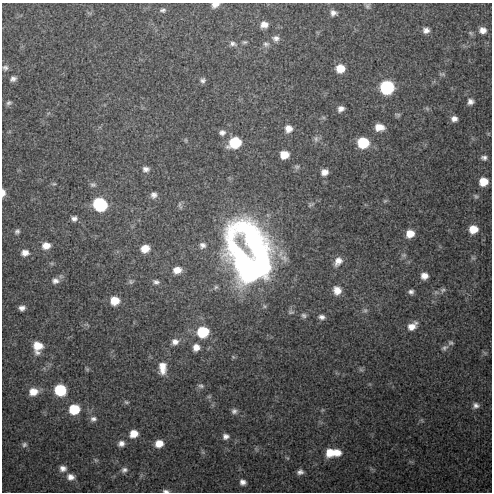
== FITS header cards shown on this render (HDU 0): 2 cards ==
NAXIS1  =                  490 / Axis length
NAXIS2  =                  490 / Axis length

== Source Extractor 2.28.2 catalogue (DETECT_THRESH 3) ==
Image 490 x 490 px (HDU 0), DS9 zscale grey, 1 PNG px = 1 image px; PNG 494 x 494 px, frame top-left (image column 1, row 490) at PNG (2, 3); no overlay
Background 32.8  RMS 1.7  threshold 5.14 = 3 sigma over >= 5 px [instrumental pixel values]
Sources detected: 107; all 107 listed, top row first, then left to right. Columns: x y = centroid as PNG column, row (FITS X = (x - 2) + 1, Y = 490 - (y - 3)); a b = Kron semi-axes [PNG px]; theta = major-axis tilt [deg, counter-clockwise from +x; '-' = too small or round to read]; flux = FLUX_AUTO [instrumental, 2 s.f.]
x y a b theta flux
215 5 8 5 15 670
367 6 7 6 - 280
163 10 8 6 5 270
333 13 9 7 -12 530
264 25 7 6 - 880
426 30 7 6 - 600
483 30 8 7 - 780
276 38 10 8 -12 550
244 42 7 5 1 200
233 44 11 7 -10 520
266 44 9 8 - 390
5 68 8 7 - 350
340 68 8 8 - 1700
442 74 9 5 -14 220
13 79 7 6 - 440
203 80 6 6 - 340
387 87 9 8 - 15000
470 101 8 7 - 510
9 103 7 5 37 280
427 108 7 6 - 190
341 109 7 6 - 550
397 115 8 5 -16 210
454 119 7 6 - 580
379 127 9 7 -7 1200
288 129 7 7 - 900
222 132 8 7 - 460
316 139 10 6 -90 370
235 143 9 8 - 5700
363 143 8 8 - 5600
284 155 7 6 - 1700
484 158 8 5 -8 380
297 167 7 5 1 240
146 169 8 7 - 470
324 172 7 6 - 750
483 182 7 7 - 1900
54 184 6 4 6 150
93 185 8 6 12 270
3 193 8 4 90 760
154 195 7 7 - 470
476 196 8 6 -26 230
385 201 7 5 43 190
100 204 10 8 -37 11000
311 204 11 5 27 260
180 205 11 4 -75 230
74 218 5 5 - 400
473 229 8 7 - 1800
17 231 8 6 56 320
410 234 8 8 - 1500
202 245 8 7 - 460
46 246 9 8 - 1100
145 249 8 7 - 1300
25 253 9 8 - 810
250 254 64 41 -72 57000
404 255 8 6 1 310
473 258 7 4 -44 180
338 261 14 10 56 1100
177 270 8 6 9 1000
424 276 7 7 - 890
55 281 10 8 3 630
131 281 7 6 - 240
156 282 8 6 -20 350
216 287 7 5 46 220
337 290 11 10 - 1300
443 290 8 7 - 360
411 292 6 5 - 370
115 301 8 8 - 1900
22 308 6 5 - 490
365 310 8 6 23 310
291 312 9 7 -6 350
304 315 8 6 -9 320
322 317 9 6 -12 490
87 325 10 5 -21 260
412 326 13 8 38 1100
203 332 9 8 - 5800
175 342 10 8 18 740
451 343 7 6 - 250
38 346 12 9 89 1900
196 347 8 7 - 880
444 348 10 7 35 370
162 368 17 10 89 1500
87 369 6 5 - 170
361 370 7 4 -2 210
200 386 9 6 -7 310
60 390 9 8 - 5400
33 392 10 8 9 1400
209 397 6 4 0 170
126 402 7 5 -16 210
476 405 8 7 - 470
74 409 9 8 - 3900
322 410 6 4 71 130
234 411 8 7 - 390
93 419 9 7 8 450
422 420 6 4 -71 150
134 434 9 8 - 1400
226 436 8 7 - 510
121 443 8 7 - 560
159 444 8 7 - 1300
24 445 8 7 - 320
330 452 10 9 - 1900
337 452 9 7 -17 1200
96 460 6 5 - 200
63 468 9 8 - 640
124 470 8 7 - 400
300 472 7 5 15 430
70 477 9 8 - 760
243 482 7 6 - 520
166 491 9 4 -4 310
At the frame edge (FLAGS 8, measured only in part): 3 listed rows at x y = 215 5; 3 193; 166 491